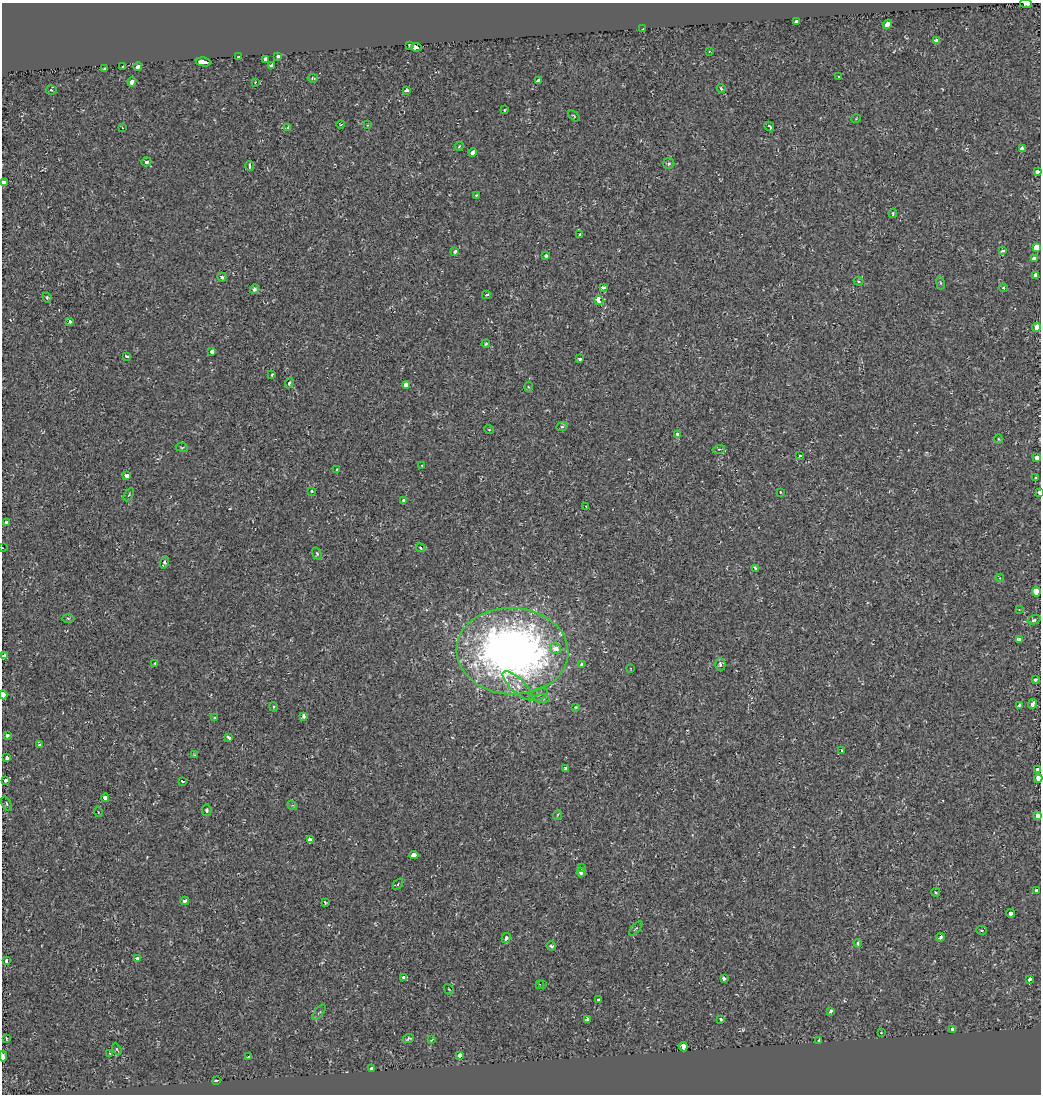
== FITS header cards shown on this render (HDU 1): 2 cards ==
NAXIS1  =                 1039
NAXIS2  =                 1092

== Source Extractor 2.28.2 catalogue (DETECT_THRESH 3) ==
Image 1039 x 1092 px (HDU 1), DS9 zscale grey, 1 PNG px = 1 image px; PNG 1043 x 1096 px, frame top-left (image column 1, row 1092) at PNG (2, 3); each listed source drawn as its Kron ellipse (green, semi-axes under 4 px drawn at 4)
Background 9.14e-04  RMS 0.0052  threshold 0.0155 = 3 sigma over >= 5 px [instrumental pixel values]
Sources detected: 177; all 177 listed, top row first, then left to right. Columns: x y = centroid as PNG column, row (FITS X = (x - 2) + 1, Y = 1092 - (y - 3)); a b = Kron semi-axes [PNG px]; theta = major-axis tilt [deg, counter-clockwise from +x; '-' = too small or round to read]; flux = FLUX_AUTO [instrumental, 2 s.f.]
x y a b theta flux
1026 4 6 2 -7 8.6
797 22 4 3 - 7.7
888 24 5 4 - 9
643 29 3 3 - 43
937 41 4 3 - 2.8
410 45 4 3 - 18
416 47 5 3 - 38
709 51 3 3 - 0.26
278 56 3 3 - 2.3
238 57 3 3 - 3.5
265 59 4 3 - 1.3
203 62 8 3 -9 23
271 65 4 3 - 2.3
138 66 4 3 - 11
123 67 4 3 - 7
105 69 3 3 - 0.87
839 76 3 3 - 0.37
313 78 5 3 - 0.6
538 81 4 4 - 4.9
132 82 5 4 - 2.1
255 82 3 2 - 0.23
721 88 4 3 - 0.45
51 90 5 4 - 0.47
406 90 4 3 - 1.3
504 110 3 3 - 0.29
574 116 7 3 -38 0.33
856 119 5 3 - 0.27
341 124 4 2 - 0.25
368 125 3 2 - 0.23
122 127 2 2 - 0.22
769 127 5 3 - 1.3
288 128 3 3 - 1.4
459 146 4 3 - 0.47
1022 148 4 3 - 1.5
473 152 4 3 - 6.5
146 162 5 4 - 1.2
669 164 5 5 - 0.65
250 166 5 3 - 1.2
1037 172 4 3 - 5.9
3 182 4 3 - 6
476 195 3 2 - 0.41
893 213 4 3 - 0.42
580 235 3 3 - 1.3
1037 247 4 3 - 58
1003 250 3 3 - 1.2
455 252 3 3 - 2.9
546 256 3 3 - 1.1
1034 259 4 4 - 11
1035 275 4 3 - 16
222 277 4 4 - 0.94
859 281 5 4 - 0.38
940 283 7 3 -81 0.47
603 288 4 3 - 1.4
1003 288 4 4 - 0.54
254 289 5 4 - 0.96
486 295 4 3 - 0.55
47 297 5 3 - 0.47
599 300 5 3 - 12
70 321 3 3 - 1.8
1036 327 4 3 - 16
486 344 4 3 - 0.48
212 351 3 3 - 3.6
127 356 4 3 - 0.58
580 359 3 3 - 1
272 375 3 2 - 0.63
289 383 5 4 - 0.88
406 385 4 3 - 4.2
528 387 5 3 - 0.31
562 426 6 4 25 0.47
489 429 5 3 - 0.27
678 435 4 3 - 2.7
998 439 5 3 - 0.3
182 447 6 3 -7 0.34
719 449 6 4 15 0.46
800 456 4 3 - 1
1037 458 4 3 - 7.8
422 465 3 3 - 0.43
337 470 4 3 - 0.67
127 476 4 3 - 2.3
1035 478 3 3 - 2.9
312 491 3 2 - 0.36
780 492 3 2 - 0.25
1039 492 4 3 - 3.1
129 495 7 3 60 0.42
404 501 4 4 - 3.8
586 506 3 3 - 0.3
7 523 4 4 - 4.7
2 548 2 2 - 0.57
420 548 4 3 - 0.48
317 554 6 4 -72 0.54
164 563 6 4 71 0.87
755 568 4 3 - 1
1000 578 4 4 - 0.33
1036 592 5 4 - 51
1019 610 4 2 - 0.25
68 618 6 4 -2 0.47
1034 620 6 4 18 0.72
1019 639 4 3 - 1.3
555 649 5 5 - 4
512 651 56 43 -3 260
5 656 4 3 - 28
155 664 4 3 - 0.61
720 664 6 5 - 0.98
581 665 4 3 - 1.5
630 668 2 2 - 0.24
1035 679 3 3 - 2.6
518 686 20 7 -43 3.4
538 694 10 5 27 1
3 695 4 3 - 20
542 699 8 3 -1 0.59
1033 704 5 3 - 3.2
1019 705 3 3 - 0.4
274 707 5 3 - 0.32
576 707 4 3 - 0.34
303 716 4 3 - 1.4
215 717 4 2 - 0.37
7 735 3 3 - 3.1
228 737 4 3 - 1.1
39 745 3 3 - 0.54
841 750 3 3 - 0.65
194 755 3 2 - 0.34
6 757 4 3 - 9
566 768 4 3 - 1.1
1037 770 3 3 - 4.3
1038 779 4 3 - 14
6 780 3 3 - 6.9
182 781 4 3 - 0.47
105 798 4 3 - 1.8
6 803 7 4 -64 0.59
292 805 5 4 - 0.45
207 810 6 5 - 0.76
98 812 5 3 - 0.24
557 815 5 3 - 0.28
1037 816 3 3 - 25
310 839 4 3 - 3.1
414 855 5 4 - 4.7
581 868 3 3 - 1
581 872 4 3 - 2.8
398 884 6 4 48 0.44
1037 890 4 3 - 1.5
936 892 4 3 - 0.45
185 901 4 4 - 2.3
325 902 4 2 - 0.38
1011 913 4 4 - 3.7
636 928 8 3 49 0.39
982 930 5 4 - 0.41
940 937 4 3 - 1.3
506 938 5 3 - 1
858 943 4 3 - 0.62
551 946 5 4 - 0.76
137 959 4 3 - 2.7
6 961 4 3 - 1.2
404 977 3 3 - 3.5
724 978 4 3 - 2
1029 979 3 3 - 5.1
539 984 4 2 - 0.36
542 985 3 3 - 0.42
449 989 6 2 -45 0.25
598 1000 3 3 - 0.67
831 1012 3 3 - 3.7
319 1013 9 3 49 0.49
587 1019 4 3 - 2.4
721 1019 3 3 - 1.1
952 1030 4 3 - 6.4
881 1033 3 2 - 0.33
6 1038 3 2 - 0.36
408 1039 6 3 19 0.65
431 1040 3 2 - 0.48
819 1041 4 3 - 6.8
683 1047 5 3 - 11
117 1049 6 3 -58 0.47
110 1054 3 2 - 0.29
460 1055 4 3 - 4.1
3 1056 5 2 - 13
249 1057 3 3 - 1.1
371 1069 3 3 - 5.9
216 1081 3 3 - 6.6
At the frame edge (FLAGS 8, measured only in part): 11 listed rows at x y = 1026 4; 3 182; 1037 247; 1039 492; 2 548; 1036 592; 5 656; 3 695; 1038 779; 1037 816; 3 1056